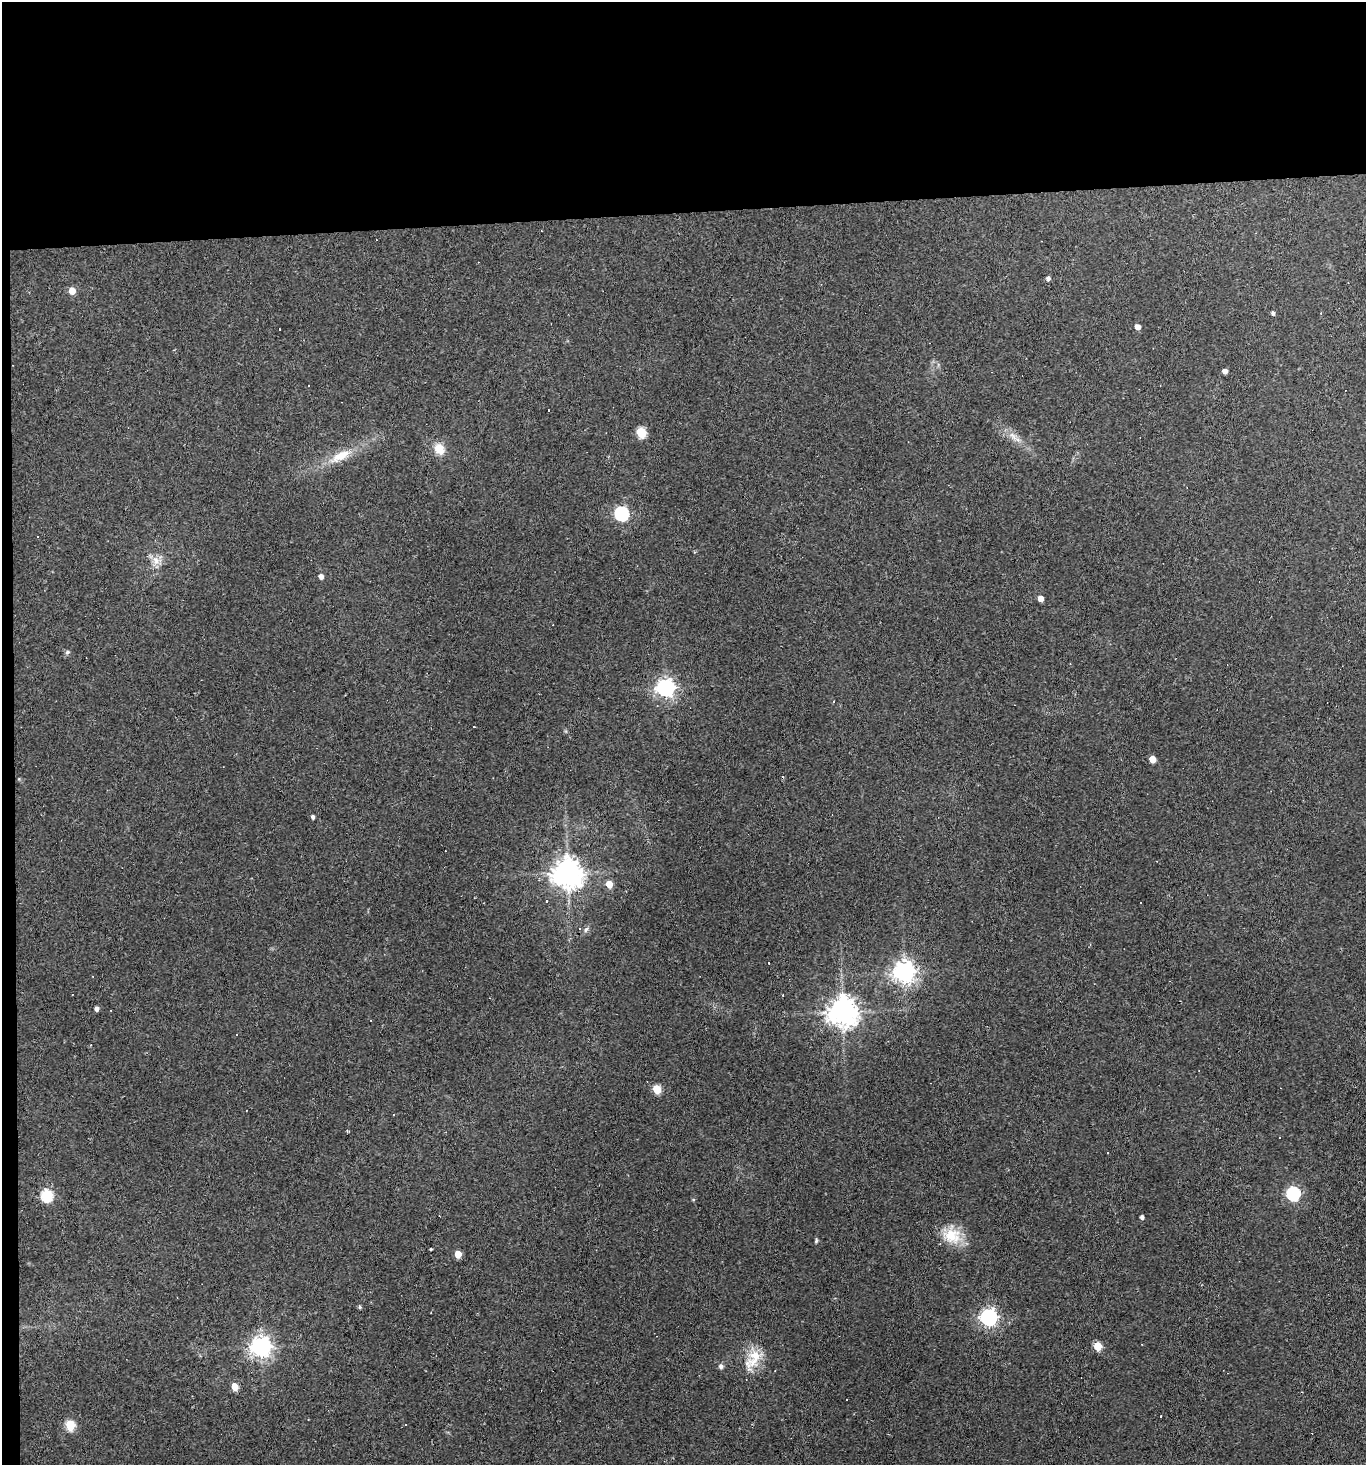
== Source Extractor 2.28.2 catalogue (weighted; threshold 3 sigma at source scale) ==
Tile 1 of 3 x 3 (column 1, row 1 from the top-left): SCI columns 124-1487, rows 2926-4388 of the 4364 x 4388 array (HDU 1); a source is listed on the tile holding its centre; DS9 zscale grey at full resolution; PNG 1368 x 1467 px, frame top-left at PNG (2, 2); no overlay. Shown black and unused: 15% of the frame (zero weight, under 2 of 3 exposures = <1% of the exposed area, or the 3 px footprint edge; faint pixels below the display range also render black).
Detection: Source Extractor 2.28.2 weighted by HDU 2 'WHT'; one run over the whole footprint, this tile lists its part. Background 0.0931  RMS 0.0063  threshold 0.0285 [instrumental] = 3 sigma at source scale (4.5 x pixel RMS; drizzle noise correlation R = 1.50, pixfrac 1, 0.05/0.05 arcsec/px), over >= 5 px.
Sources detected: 64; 18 cosmic-ray / hot-pixel residue — not listed; the other 46 listed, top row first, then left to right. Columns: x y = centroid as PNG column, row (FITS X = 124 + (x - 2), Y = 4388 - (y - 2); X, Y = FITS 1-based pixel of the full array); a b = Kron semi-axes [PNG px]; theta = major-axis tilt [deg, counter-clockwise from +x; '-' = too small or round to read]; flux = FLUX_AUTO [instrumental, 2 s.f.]
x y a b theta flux
1048 278 5 4 - 1.8
72 291 5 5 - 7.5
1273 313 4 4 - 1.5
1137 327 5 4 - 4.3
279 329 3 2 - 0.46
1225 371 4 4 - 3
641 432 6 5 - 35
1013 436 16 6 -48 4.5
439 449 12 10 -65 9.4
340 456 29 11 28 14
622 513 6 6 - 110
38 536 3 2 - 0.6
156 560 13 10 -77 5.7
321 576 5 4 - 3
1040 598 5 4 - 5.1
67 652 7 5 23 1.2
665 688 7 7 - 280
833 701 4 2 - 0.54
1152 759 5 5 - 7.6
313 817 4 3 - 1.7
567 873 10 9 - 780
609 884 5 5 - 9.8
586 929 9 5 62 1.6
904 972 7 7 - 450
97 1008 5 4 - 2.4
843 1012 10 10 - 680
657 1089 5 5 - 21
394 1115 3 2 - 0.66
1279 1137 3 3 - 1
1293 1194 6 6 - 100
47 1195 6 6 - 62
1142 1217 4 4 - 2
952 1235 24 21 -35 17
816 1241 6 4 67 0.84
431 1249 3 3 - 6.4
458 1254 5 4 - 10
360 1307 5 4 - 1
989 1317 7 6 - 240
1098 1346 5 5 - 21
261 1347 7 7 - 410
753 1359 34 16 57 16
721 1366 7 6 - 1.8
235 1386 5 4 - 10
846 1399 3 2 - 0.59
70 1425 6 5 - 34
405 1425 3 3 - 0.83